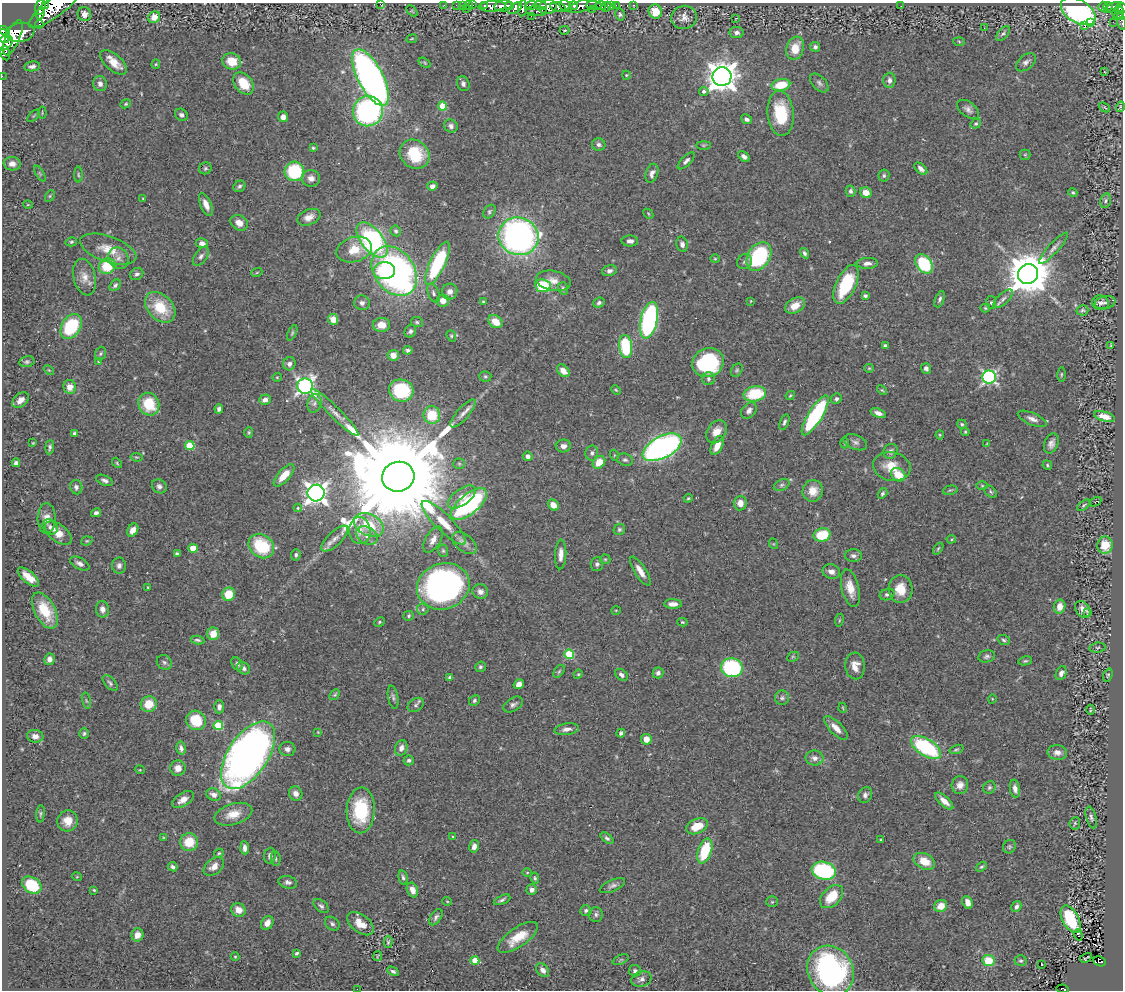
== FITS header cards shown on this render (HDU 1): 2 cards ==
NAXIS1  =                 1121
NAXIS2  =                  988

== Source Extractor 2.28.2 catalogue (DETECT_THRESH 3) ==
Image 1121 x 988 px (HDU 1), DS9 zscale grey, 1 PNG px = 1 image px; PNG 1125 x 992 px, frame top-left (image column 1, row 988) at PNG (2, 3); each listed source drawn as its Kron ellipse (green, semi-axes under 4 px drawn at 4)
Background 0.442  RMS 0.028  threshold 0.0836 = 3 sigma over >= 5 px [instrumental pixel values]
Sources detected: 465; all 465 listed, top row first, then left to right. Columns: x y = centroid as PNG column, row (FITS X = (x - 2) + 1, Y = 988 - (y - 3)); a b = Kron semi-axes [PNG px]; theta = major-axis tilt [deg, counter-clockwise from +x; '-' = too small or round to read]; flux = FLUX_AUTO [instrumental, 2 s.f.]
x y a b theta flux
380 4 3 2 - 34
45 5 3 3 - 79
444 5 3 2 - 6.9
456 5 2 2 - 4.9
462 5 3 2 - 7.2
473 5 2 2 - 0.87
540 5 7 3 -5 79
594 5 7 3 -4 35
611 5 3 3 - 16
616 5 2 2 - 2.9
633 5 3 3 - 5.7
55 6 33 9 38 1400
469 6 4 3 - 23
484 6 3 3 - 30
492 6 13 5 3 360
503 6 9 5 6 360
510 6 3 3 - 70
531 6 6 3 19 140
566 6 7 5 -38 180
573 6 5 3 - 140
582 6 15 5 18 450
601 6 5 3 - 16
901 6 2 2 - 1.2
40 7 7 5 76 450
548 7 9 7 20 260
558 7 7 5 -11 300
606 7 5 2 - 7.8
1103 7 5 4 - 23
1108 7 5 3 - 21
1112 7 9 4 27 29
515 8 8 4 36 160
523 8 8 4 83 200
1122 8 5 5 - 120
466 9 3 2 - 25
592 9 3 2 - 26
412 11 6 3 -45 1.9
536 11 10 5 -2 110
1078 11 19 11 -30 400
655 12 7 6 - 33
1118 12 6 5 - 180
40 14 5 4 - 230
84 14 7 6 - 11
620 14 6 5 - 4
1120 15 7 2 21 49
531 16 2 2 - 2
154 17 6 5 - 15
684 17 13 11 14 14
736 18 3 2 - 0.92
1121 21 8 3 -78 25
1113 22 2 2 - 4.5
1090 23 2 2 - 1700
39 24 4 2 - 53
1085 25 3 3 - 25
984 28 2 2 - 1.5
565 30 5 3 - 2.2
4 31 5 3 - 110
20 32 14 9 10 680
736 32 7 5 -10 7.5
1003 33 9 5 50 4.1
4 36 7 6 - 440
13 38 19 7 67 570
412 39 5 3 - 1.4
959 41 5 4 - 2.2
5 43 9 6 40 450
815 47 5 5 - 5
795 48 12 8 72 31
5 53 7 4 -77 96
232 61 9 8 - 34
113 62 16 8 -40 25
1026 62 11 7 38 7.9
425 63 6 4 -32 2.3
156 64 5 4 - 2.2
32 66 8 5 9 5.5
1105 72 3 2 - 1
626 75 4 4 - 2
2 76 2 2 - 2
722 77 9 9 - 2700
371 78 31 12 -62 990
889 80 7 6 - 7.8
244 83 12 8 -51 42
819 83 11 6 -46 6.4
100 84 7 7 - 8.3
463 84 7 6 - 6.1
781 85 9 6 11 49
704 91 5 4 - 6.6
126 104 5 4 - 2.5
443 106 4 4 - 59
1104 107 6 2 -40 2.3
1120 107 5 3 - 1.8
968 109 12 7 -38 8.9
368 111 15 14 - 360
42 113 6 2 -85 1.5
781 113 23 13 -84 84
181 115 7 5 -40 6.1
34 116 8 3 45 2.3
283 117 5 5 - 12
747 119 6 4 -26 5.6
976 124 5 4 - 3
451 126 7 6 - 6.7
599 144 7 6 - 5.3
703 145 7 4 0 2.5
313 148 4 4 - 2.9
415 154 16 13 -42 77
1025 155 5 5 - 2.3
744 156 7 4 -41 7.6
686 161 11 4 45 5.8
12 164 8 6 -5 13
205 168 6 6 - 3.5
921 169 7 4 -41 8.1
294 171 10 9 - 110
40 173 9 4 -59 2.7
652 173 10 6 73 8.7
78 175 8 4 -89 2.9
884 176 6 5 - 4
311 178 9 8 - 12
239 186 6 5 - 4.3
432 186 5 4 - 8.4
851 191 5 5 - 4.7
1073 192 5 4 - 2.9
866 193 6 5 - 19
50 196 6 4 61 2.7
143 198 3 3 - 1.5
1106 201 7 5 76 4.4
206 204 12 5 -66 15
28 205 5 3 - 1.8
489 212 7 5 54 3.8
648 214 6 3 -46 1.9
309 217 12 7 23 14
239 223 9 7 -32 17
396 231 5 5 - 3.8
519 236 20 18 -23 710
372 240 21 11 -52 370
630 241 8 5 -1 7.3
71 242 6 4 15 2.8
202 243 6 5 - 9.3
682 244 7 5 -78 6.7
1054 248 20 5 48 9.7
108 249 29 13 -19 38
354 249 18 12 16 38
804 253 5 4 - 4.2
201 256 11 6 54 6.7
759 256 15 11 58 180
118 258 11 9 -58 12
715 259 4 4 - 2
745 262 8 7 - 5.5
437 263 23 7 65 190
867 263 10 5 3 9.1
924 264 11 7 -52 110
107 266 8 7 - 63
384 271 11 8 4 71
394 271 27 20 -53 690
609 271 7 5 14 6.8
257 272 5 3 - 1.8
137 274 7 5 33 5.8
1028 274 10 9 - 7400
85 277 18 11 -77 20
553 281 17 10 -11 18
846 284 21 10 65 110
115 285 7 4 47 4.3
543 286 7 6 - 86
563 288 6 5 - 3.6
450 292 8 7 - 10
434 293 10 5 -70 5.6
865 296 4 3 - 3.7
940 299 8 4 67 4.4
1003 299 12 5 42 7.6
443 301 6 6 - 14
751 301 4 2 - 1.3
483 302 3 2 - 1.9
991 302 6 5 - 3
362 303 8 7 - 7.3
599 303 6 5 - 4.6
1100 303 8 7 - 6.6
1105 303 10 6 12 7
795 306 10 7 29 27
160 307 18 12 -46 65
985 308 5 4 - 2.7
1082 310 6 5 - 3.4
333 319 5 5 - 16
649 320 18 8 78 390
417 322 6 5 - 3.1
495 322 7 6 - 26
381 325 8 7 - 22
71 326 14 9 57 120
410 331 6 5 - 4.6
292 333 8 3 64 2.8
451 336 6 4 -68 2.9
885 345 4 3 - 3.4
1111 345 3 2 - 1.8
626 346 11 6 -84 130
408 350 5 3 - 4.2
101 354 7 5 69 3.4
393 355 5 5 - 15
99 361 4 3 - 2
27 362 7 5 12 4
708 362 16 14 19 180
289 364 7 6 - 7
869 368 5 4 - 2.3
926 368 5 5 - 5.8
49 370 6 3 -44 1.9
737 370 7 5 60 3.3
563 371 7 5 -46 15
1061 374 7 3 89 2.5
485 376 6 5 - 3.1
277 377 4 4 - 1.9
989 377 6 6 - 420
708 379 6 6 - 4.8
305 386 8 7 - 670
70 387 7 6 - 16
401 390 12 11 - 120
616 390 5 3 - 2.1
882 390 6 3 -43 2.2
755 394 11 7 11 79
790 395 5 3 - 2.1
836 399 5 5 - 4.4
20 400 9 6 41 13
265 400 6 5 - 8.5
314 403 9 7 73 7.6
149 404 11 10 - 62
219 409 5 4 - 6.3
749 410 9 6 49 8.1
335 413 33 5 -45 18
463 413 18 6 49 12
878 413 8 4 -21 9.2
432 415 9 8 - 58
815 415 23 7 58 220
1104 417 11 5 -16 20
1032 419 15 6 -23 11
784 422 8 4 70 4.3
962 424 4 4 - 2.7
249 432 5 4 - 2.3
717 432 12 9 57 20
965 432 4 4 - 2.1
75 433 4 3 - 4.1
940 435 4 4 - 1.9
855 442 12 7 -21 7.5
33 443 3 2 - 1.7
844 443 5 3 - 2.2
987 444 4 3 - 2
1051 444 10 7 68 9.7
717 445 10 5 64 24
190 446 5 4 - 70
563 446 7 6 - 9.1
50 447 7 4 85 4.2
662 447 21 11 28 650
891 451 8 6 56 6.1
592 453 7 6 - 5.8
614 455 5 3 - 1.6
528 456 5 4 - 6.6
136 457 6 4 -9 2.2
625 460 8 6 -16 4.9
599 462 7 5 45 29
16 463 4 4 - 5.7
117 463 6 3 -47 2.3
459 464 5 5 - 2.8
1047 465 5 4 - 2.6
892 466 19 14 -12 33
284 475 14 6 47 29
898 475 8 6 -36 38
398 477 16 15 - 79000
104 480 9 5 -23 6.6
782 485 8 5 27 4.6
159 486 8 6 -34 6.8
982 486 6 4 -1 2.4
76 487 7 6 - 5.7
950 490 7 4 14 2.8
813 491 11 10 - 25
990 492 7 5 -43 3.5
316 493 8 8 - 1300
882 493 6 4 56 3.5
462 497 16 8 36 21
688 498 4 4 - 2.3
1095 502 6 3 32 1.6
740 503 7 6 - 14
469 504 22 10 39 290
553 505 6 5 - 16
1084 505 7 4 39 3
298 508 4 4 - 2.7
96 513 5 4 - 5.6
47 518 15 9 88 14
444 523 30 8 -45 40
369 525 16 10 -27 59
50 527 8 6 -47 7
619 529 6 5 - 3.8
133 530 7 5 60 13
360 530 13 10 -88 18
58 533 15 8 -37 22
822 535 8 6 13 62
367 536 11 8 -32 14
335 539 17 7 44 14
951 539 5 4 - 2
433 540 14 7 60 14
87 541 6 4 19 2.3
464 543 14 8 -39 10
774 544 5 3 - 1.6
1105 545 8 7 - 41
261 546 14 11 -39 98
193 548 4 4 - 46
938 549 7 4 54 2.7
443 551 6 5 - 3.1
177 554 4 4 - 8.1
561 554 15 5 87 14
296 555 6 4 85 3.9
853 556 8 6 -1 6.5
605 559 5 5 - 2.3
80 564 10 5 -27 8.2
597 564 7 6 - 5
119 566 8 7 - 6.7
640 571 16 5 -57 17
831 571 9 7 -19 12
28 577 13 5 -41 23
443 586 27 23 18 670
148 587 3 3 - 1.8
850 588 19 8 -77 27
900 589 14 12 -87 37
480 592 8 7 - 8.9
229 594 7 6 - 45
887 594 7 5 22 4.7
673 604 9 5 -1 12
1060 607 7 6 - 19
102 609 8 6 -81 9.6
423 609 6 5 - 4.4
1083 609 9 6 -53 12
616 610 5 3 - 1.5
45 611 19 10 -62 50
1088 613 4 3 - 2
409 616 5 5 - 2.8
839 620 6 3 81 2
379 622 6 4 24 2.6
682 622 5 4 - 2.3
213 634 6 6 - 23
197 640 7 3 -10 3.6
1004 640 6 4 -19 3.5
1097 648 8 5 7 3.5
569 654 5 5 - 85
987 656 8 6 13 5.1
793 657 6 4 29 2.6
49 659 6 5 - 9.6
1025 661 7 4 10 3.1
164 662 8 7 - 5.3
237 664 7 5 -54 5
855 666 13 9 -86 20
480 667 5 5 - 4
244 668 7 5 -35 5.9
732 668 11 9 -11 200
559 671 7 4 53 2.9
658 673 5 5 - 4.9
1061 673 7 5 65 7.3
578 674 4 4 - 2.1
621 675 7 5 -40 6.6
1108 675 7 4 71 2.7
450 678 4 3 - 5
110 683 9 5 -47 4.5
519 684 5 4 - 12
335 695 6 4 48 2.9
393 697 11 5 -79 5.1
782 698 7 7 - 5
992 699 4 3 - 1.4
474 700 6 5 - 3.4
86 701 8 3 -76 2.8
149 704 8 7 - 33
416 705 9 6 36 5.6
513 705 11 6 31 6.2
219 707 6 5 - 6.9
843 708 5 3 - 1.6
1090 710 5 2 - 1.8
196 720 10 9 - 58
218 725 5 4 - 72
836 728 15 6 -46 18
567 729 12 5 7 9.7
318 732 3 3 - 1.3
84 733 5 4 - 3.2
621 733 4 4 - 5.2
35 736 8 6 -10 9
646 739 5 5 - 18
926 747 17 8 -32 190
181 748 7 4 -78 6.8
401 748 8 6 69 9.8
287 749 8 7 - 7
956 749 7 3 17 2.8
1057 752 10 7 -6 10
248 755 38 20 56 1600
815 758 9 7 -6 10
409 760 5 5 - 5.3
178 768 8 7 - 15
140 770 5 3 - 1.7
960 785 9 8 - 13
989 787 6 6 - 4.3
1015 789 9 5 -80 8.8
296 793 7 6 - 12
214 795 7 6 - 10
865 795 8 6 58 6.3
183 800 12 6 31 18
944 801 11 5 -42 14
361 810 23 14 88 110
40 814 9 3 85 2.9
233 814 19 10 17 30
1091 817 11 5 -75 5.2
68 821 10 10 - 20
1075 823 6 5 - 3.1
697 826 11 7 24 39
453 837 4 3 - 2
164 838 4 3 - 1.8
607 838 7 4 -40 4.1
881 840 3 2 - 1.9
189 842 9 9 - 45
474 846 6 5 - 9.8
1009 847 7 6 - 3.6
245 848 6 4 -86 8.5
705 851 13 6 72 88
219 853 5 4 - 2.5
270 856 8 6 85 7.7
276 859 7 5 -85 3.6
924 861 11 7 -26 31
173 867 5 4 - 4.9
214 867 11 7 37 13
982 867 6 4 37 2.8
824 871 12 9 -15 210
527 872 5 3 - 1.9
77 877 5 3 - 1.5
403 878 7 4 -77 4.5
535 878 5 4 - 2.9
288 882 9 6 -12 6.5
32 885 10 7 -33 83
612 886 13 5 23 7
94 890 3 3 - 1.8
412 890 7 5 -68 15
532 890 5 5 - 10
832 897 14 9 45 44
502 900 9 4 25 4.5
447 901 5 3 - 1.5
772 902 6 5 - 2.7
967 902 6 5 - 13
321 906 9 5 -39 5.1
941 906 6 6 - 21
1016 907 6 4 59 5.8
238 910 7 6 - 19
586 910 6 5 - 5
596 915 7 7 - 5.3
436 917 9 5 56 5.7
1070 919 15 8 -61 100
267 923 7 5 61 12
332 924 8 6 -40 5.2
360 924 15 9 -37 26
137 935 7 6 - 15
1078 935 6 3 -70 54
518 937 23 9 35 42
388 942 6 4 75 2.9
297 953 4 3 - 2.9
378 956 5 2 - 2
235 957 4 4 - 1.9
1086 958 6 2 31 0.38
475 960 4 4 - 46
621 960 8 4 26 3.2
989 961 6 5 - 47
1021 961 6 5 - 3.4
1100 961 6 4 -24 55
1042 964 3 3 - 27
543 970 7 5 -50 9.6
393 971 6 4 -26 4.5
635 971 6 5 - 5.3
831 971 26 22 -58 390
641 979 10 7 15 7.9
357 989 2 2 - 62
1063 989 6 2 -9 9.9
At the frame edge (FLAGS 8, measured only in part): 10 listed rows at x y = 380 4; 55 6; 1122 8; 1121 21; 4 31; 4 36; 5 43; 2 76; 357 989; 1063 989